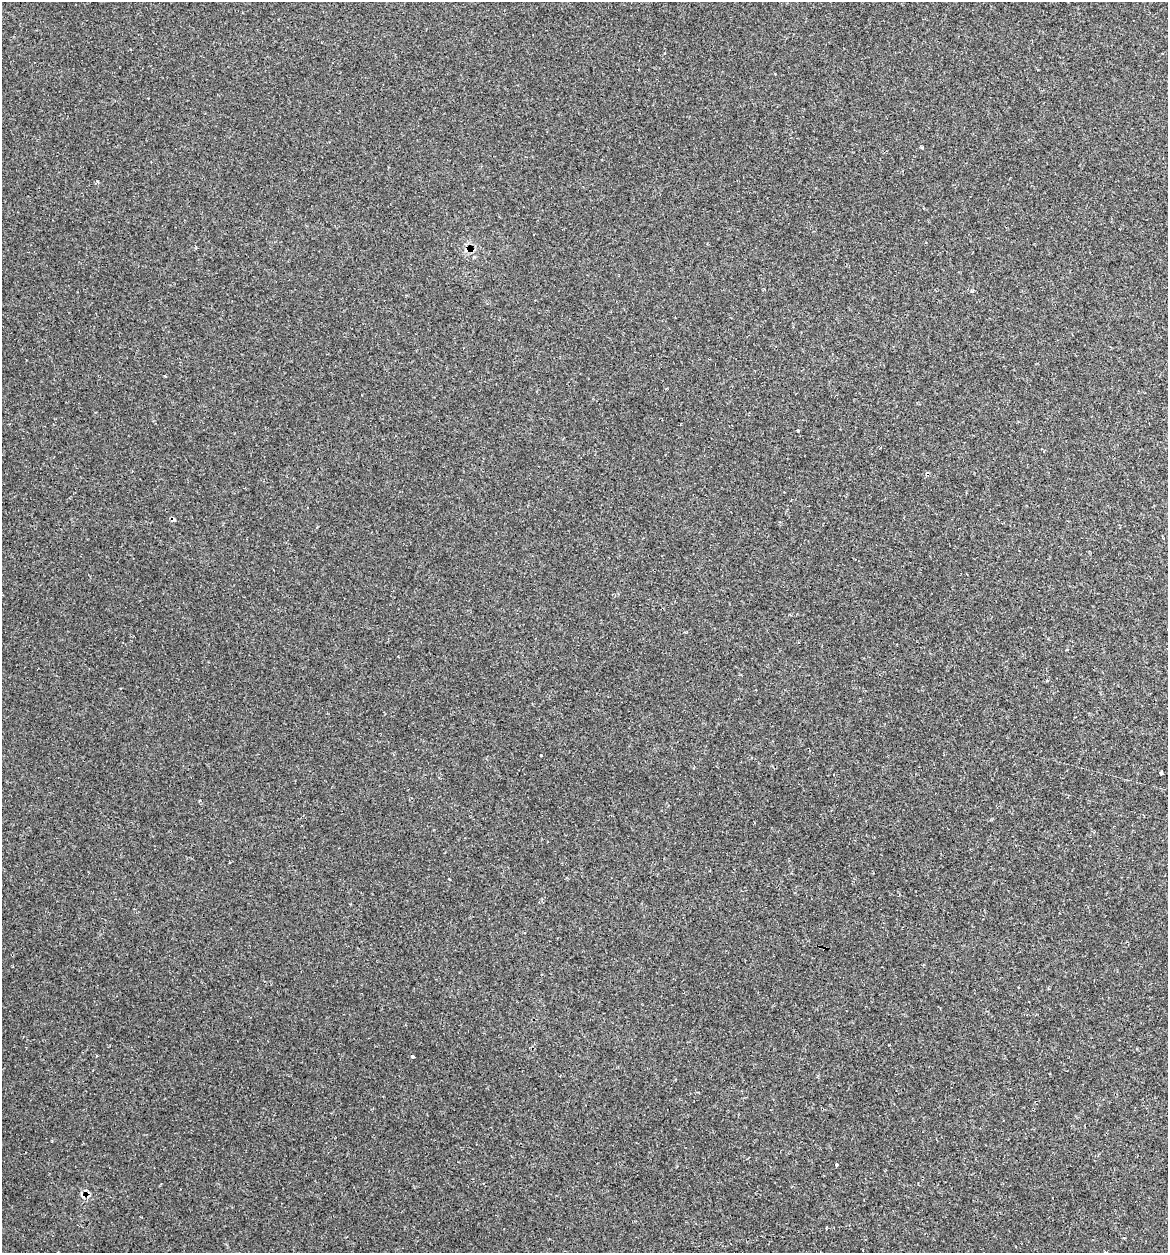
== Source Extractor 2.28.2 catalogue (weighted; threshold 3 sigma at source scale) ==
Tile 6 of 4 x 4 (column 2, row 2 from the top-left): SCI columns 1290-2455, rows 2532-3782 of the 5031 x 5032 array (HDU 1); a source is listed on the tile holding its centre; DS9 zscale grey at full resolution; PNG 1170 x 1255 px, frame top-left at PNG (2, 2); no overlay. Shown black and unused: <1% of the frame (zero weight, under 2 of 3 exposures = <1% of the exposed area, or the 3 px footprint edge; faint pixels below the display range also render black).
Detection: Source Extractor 2.28.2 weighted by HDU 2 'WHT'; one run over the whole footprint, this tile lists its part. Background 0.0939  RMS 0.006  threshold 0.0269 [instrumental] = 3 sigma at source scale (4.5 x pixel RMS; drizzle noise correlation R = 1.50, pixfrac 1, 0.05/0.05 arcsec/px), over >= 5 px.
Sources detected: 11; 2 cosmic-ray / hot-pixel residue — not listed; the other 9 listed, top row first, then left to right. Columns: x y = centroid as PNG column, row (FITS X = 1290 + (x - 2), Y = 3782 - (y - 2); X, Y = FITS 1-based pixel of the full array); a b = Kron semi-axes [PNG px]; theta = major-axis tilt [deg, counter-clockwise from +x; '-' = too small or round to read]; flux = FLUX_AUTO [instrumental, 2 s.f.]
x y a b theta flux
922 147 4 3 - 0.68
972 291 4 4 - 0.69
798 431 3 3 - 1.2
398 657 3 2 - 0.66
541 755 3 3 - 2.4
1161 773 3 3 - 1.7
449 879 3 2 - 0.45
412 1056 3 3 - 8.9
836 1165 3 3 - 1.4